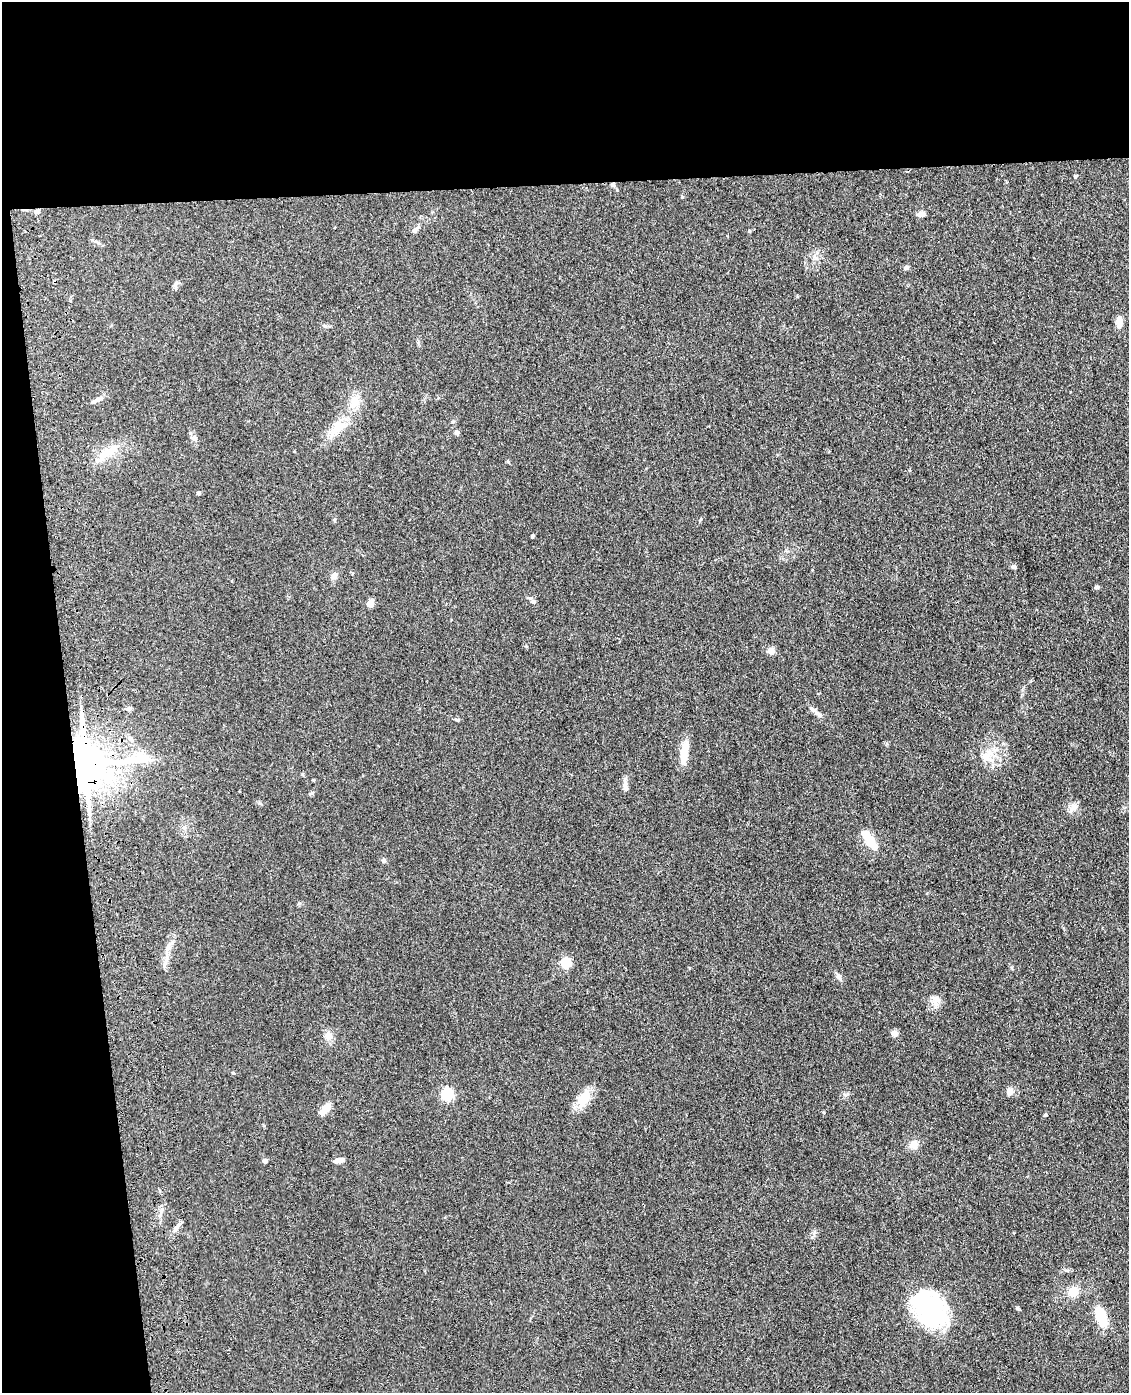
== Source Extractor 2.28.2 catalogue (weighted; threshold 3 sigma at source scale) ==
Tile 1 of 4 x 3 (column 1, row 1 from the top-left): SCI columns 117-1243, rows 3033-4423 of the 4740 x 4572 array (HDU 1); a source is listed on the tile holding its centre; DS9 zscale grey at full resolution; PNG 1131 x 1395 px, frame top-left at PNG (2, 2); no overlay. Shown black and unused: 19% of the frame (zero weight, under 3 of 4 exposures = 6% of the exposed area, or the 3 px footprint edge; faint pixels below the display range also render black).
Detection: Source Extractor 2.28.2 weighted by HDU 2 'WHT'; one run over the whole footprint, this tile lists its part. Background 0.0882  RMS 0.0092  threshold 0.0414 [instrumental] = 3 sigma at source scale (4.5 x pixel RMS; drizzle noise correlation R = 1.50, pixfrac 1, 0.05/0.05 arcsec/px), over >= 5 px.
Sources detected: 53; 1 inside a brighter object's white glare — not listed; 2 inside a brighter listed object's ellipse — not listed separately; the other 50 listed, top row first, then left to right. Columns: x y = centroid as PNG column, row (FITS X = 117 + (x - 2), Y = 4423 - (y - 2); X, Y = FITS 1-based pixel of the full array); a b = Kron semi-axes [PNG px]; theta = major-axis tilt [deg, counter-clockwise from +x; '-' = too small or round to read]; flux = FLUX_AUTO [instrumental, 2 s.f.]
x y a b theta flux
1075 176 5 4 - 1
613 185 7 4 -84 1.9
37 212 6 6 - 2.1
921 214 8 5 9 4.9
414 230 7 5 21 2
749 231 5 4 - 0.89
906 267 6 5 - 2.3
1119 322 17 7 83 5.9
99 399 10 5 25 3.1
354 402 15 12 64 12
337 428 27 11 39 16
457 432 6 5 - 2.7
108 452 30 10 29 16
198 493 4 4 - 2.3
532 536 3 3 - 1.4
1013 566 6 5 - 1.9
334 576 8 7 - 4.8
1097 587 7 4 16 1.5
370 603 5 4 - 19
771 651 5 4 - 17
818 714 10 6 -34 3
131 739 10 6 -60 3.4
684 751 27 9 79 13
991 753 7 4 72 3.2
985 757 13 6 -41 5.2
86 765 12 11 - 4200
625 786 16 5 -89 4.2
312 793 7 4 31 1.3
1073 808 15 7 40 4.7
870 841 23 8 -59 18
384 860 7 6 - 1.6
565 963 5 5 - 57
839 977 12 5 -56 3.1
936 999 14 8 55 6
894 1033 4 4 - 11
328 1036 11 9 32 5.7
233 1073 5 3 - 0.75
1010 1092 5 4 - 19
447 1094 5 5 - 110
584 1098 25 13 59 16
325 1109 13 6 51 11
1045 1115 4 3 - 1.7
914 1144 12 11 - 6.9
340 1160 12 6 11 3.5
265 1161 4 4 - 4.1
176 1228 14 4 55 3.3
1073 1291 11 11 - 10
929 1308 42 29 -53 110
1017 1308 5 4 - 1.2
1101 1317 17 7 -71 38
Overlapping masked pixels (flux is a lower limit): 2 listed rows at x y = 613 185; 86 765
Unlisted compact peaks at least as high as the median listed source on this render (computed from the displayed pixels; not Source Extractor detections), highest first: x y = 824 1112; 682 197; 530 598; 814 1232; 458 720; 526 646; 194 439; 299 903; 259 803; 508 462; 845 1095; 452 422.